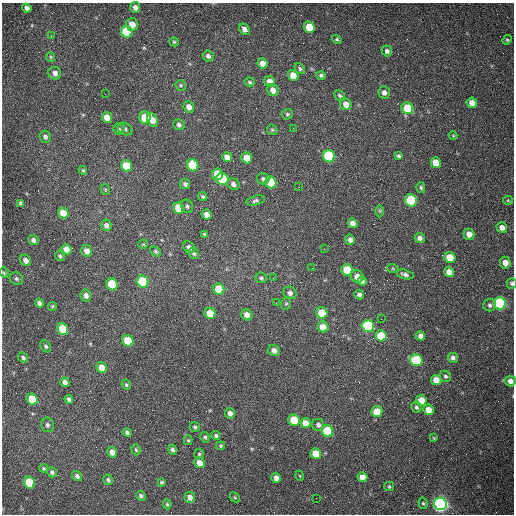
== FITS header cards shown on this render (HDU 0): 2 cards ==
NAXIS1  =                  512 /fastest changing axis
NAXIS2  =                  512 /next to fastest changing axis

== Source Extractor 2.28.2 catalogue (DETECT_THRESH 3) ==
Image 512 x 512 px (HDU 0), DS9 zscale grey, 1 PNG px = 1 image px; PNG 516 x 516 px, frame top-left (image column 1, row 512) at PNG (2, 3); each listed source drawn as its Kron ellipse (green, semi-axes under 4 px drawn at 4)
Background 1470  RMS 22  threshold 65.5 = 3 sigma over >= 5 px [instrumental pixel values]
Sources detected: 173; all 173 listed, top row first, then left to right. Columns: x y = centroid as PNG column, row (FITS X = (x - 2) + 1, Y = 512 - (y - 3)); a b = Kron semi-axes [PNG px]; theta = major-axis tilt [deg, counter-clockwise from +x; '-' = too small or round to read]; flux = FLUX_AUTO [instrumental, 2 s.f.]
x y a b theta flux
135 7 5 5 - 6100
27 8 5 4 - 5200
132 24 6 6 - 15000
309 27 6 5 - 31000
244 29 6 5 - 7000
127 32 6 5 - 90000
51 36 3 2 - 1600
337 39 5 4 - 2200
507 40 5 4 - 1700
174 42 4 4 - 1800
387 51 5 5 - 4000
208 56 5 5 - 5000
51 57 5 4 - 1700
262 63 5 5 - 12000
300 69 6 4 -51 2700
55 73 6 6 - 6900
293 75 6 5 - 22000
321 75 5 4 - 2800
250 82 5 4 - 2200
270 82 6 5 - 14000
181 85 6 5 - 2000
273 90 6 5 - 10000
384 92 6 6 - 5700
105 94 2 2 - 540
340 96 6 4 -44 2500
472 103 5 5 - 12000
346 104 6 5 - 12000
189 107 6 5 - 8400
407 108 6 5 - 39000
287 114 5 5 - 2400
107 117 5 5 - 14000
145 118 6 6 - 34000
152 120 7 5 -64 15000
179 125 6 5 - 3400
293 128 2 2 - 800
119 129 5 5 - 2200
125 129 8 5 -30 3500
272 130 5 4 - 2200
453 136 4 4 - 1400
45 137 6 5 - 4600
329 156 6 6 - 150000
398 156 4 3 - 2200
227 157 5 4 - 11000
247 158 5 5 - 22000
436 163 5 5 - 19000
193 165 6 5 - 66000
126 166 6 5 - 32000
83 170 4 3 - 1700
217 174 5 5 - 45000
222 179 6 5 - 110000
263 179 6 5 - 3100
271 182 6 5 - 50000
185 184 5 5 - 4200
233 184 6 5 - 5900
299 187 2 2 - 1000
421 188 5 4 - 2000
105 190 5 5 - 1600
203 197 5 4 - 2400
411 200 6 6 - 110000
508 200 5 4 - 1500
255 201 9 5 17 3600
21 203 4 3 - 3000
187 206 7 5 -65 3500
179 208 6 5 - 32000
380 211 6 4 90 1900
63 213 5 5 - 22000
207 215 5 4 - 8900
353 223 5 4 - 8200
106 225 6 5 - 5800
502 228 5 5 - 8900
204 234 4 3 - 1800
469 234 5 5 - 11000
420 238 5 4 - 5300
33 240 5 5 - 4600
350 240 5 4 - 5400
143 244 5 4 - 1800
189 247 6 5 - 5500
66 249 5 5 - 15000
324 249 2 2 - 710
87 251 6 5 - 11000
156 251 6 4 -39 2500
194 253 6 5 - 3000
60 256 5 4 - 2600
450 257 6 5 - 26000
26 260 6 5 - 8600
505 263 6 5 - 11000
312 268 2 2 - 750
393 269 6 3 -20 1400
347 270 6 5 - 42000
449 272 5 5 - 11000
4 273 5 4 - 2100
405 274 8 4 -16 4600
357 277 6 6 - 11000
261 278 6 5 - 2600
273 278 2 2 - 850
17 279 7 6 - 3200
362 281 4 4 - 4700
143 282 6 5 - 99000
512 283 5 5 - 3100
112 284 6 5 - 86000
219 289 6 5 - 36000
290 293 7 6 - 5700
86 295 6 5 - 5600
359 295 5 4 - 4000
39 303 5 4 - 5200
276 303 3 2 - 1300
500 303 6 6 - 280000
286 304 6 5 - 2400
490 305 6 6 - 3900
52 306 4 4 - 1900
210 313 6 5 - 31000
322 313 6 5 - 41000
247 315 6 5 - 11000
381 319 2 2 - 800
368 326 6 6 - 200000
323 327 6 5 - 16000
63 329 6 5 - 65000
381 336 6 5 - 49000
420 336 5 4 - 5900
128 341 6 5 - 55000
46 346 6 4 -51 2700
274 350 6 5 - 8300
23 358 5 4 - 3400
453 358 5 4 - 4400
416 360 6 5 - 110000
102 368 5 5 - 17000
445 376 6 5 - 3100
436 380 5 5 - 15000
510 381 5 5 - 7900
65 382 5 4 - 7000
126 385 5 4 - 2100
32 399 6 5 - 48000
69 399 4 4 - 3800
421 400 5 5 - 25000
416 407 5 5 - 2800
428 410 5 5 - 15000
377 411 5 5 - 22000
230 413 5 5 - 6300
294 420 6 5 - 50000
305 423 5 5 - 17000
47 425 7 6 - 4100
318 425 6 6 - 4800
195 427 5 4 - 2400
328 431 6 5 - 98000
127 432 4 3 - 3200
216 436 4 4 - 2900
205 437 5 4 - 2300
434 438 4 3 - 1300
188 440 5 4 - 2000
221 446 4 4 - 1900
136 450 6 4 -72 2200
172 450 5 4 - 3600
112 452 5 4 - 10000
199 454 5 5 - 2100
316 454 5 5 - 28000
200 463 5 5 - 13000
44 468 5 4 - 1800
52 472 5 4 - 3200
77 476 5 4 - 4400
300 476 5 3 - 1100
362 477 5 5 - 13000
276 478 5 5 - 8000
108 480 5 4 - 3200
29 482 6 5 - 72000
161 482 4 3 - 2100
389 486 5 4 - 1900
141 496 5 4 - 4000
190 497 5 5 - 8300
235 497 5 3 - 1400
316 498 2 2 - 3300
423 503 6 4 -73 2300
167 504 5 4 - 2200
440 504 6 6 - 700000
At the frame edge (FLAGS 8, measured only in part): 2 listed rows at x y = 512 283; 510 381